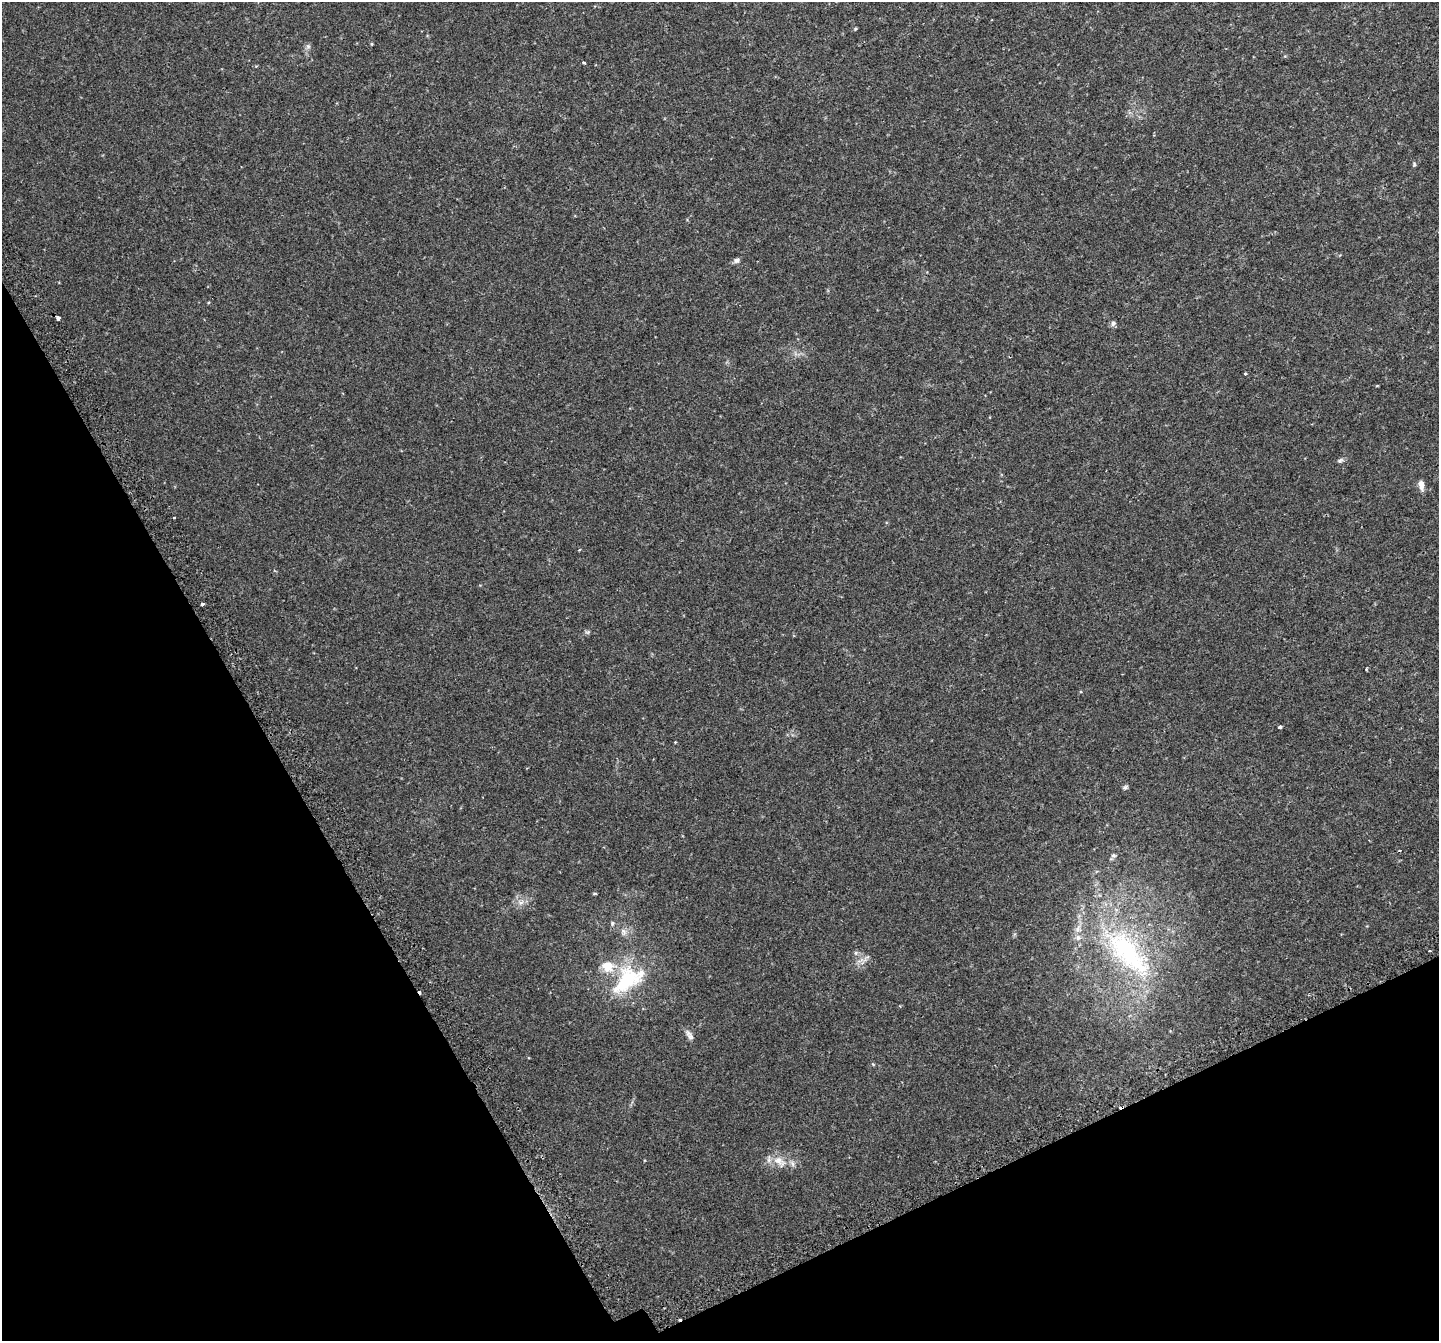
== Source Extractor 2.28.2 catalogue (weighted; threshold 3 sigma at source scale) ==
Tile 14 of 4 x 4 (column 2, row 4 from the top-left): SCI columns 1488-2924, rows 214-1552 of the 5856 x 5728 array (HDU 1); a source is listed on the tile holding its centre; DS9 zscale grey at full resolution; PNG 1441 x 1343 px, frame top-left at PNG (2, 2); no overlay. Shown black and unused: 25% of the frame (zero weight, under 2 of 3 exposures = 3% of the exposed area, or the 3 px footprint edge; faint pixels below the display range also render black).
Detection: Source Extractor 2.28.2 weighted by HDU 2 'WHT'; one run over the whole footprint, this tile lists its part. Background 0.0234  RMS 0.0058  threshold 0.0261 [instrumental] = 3 sigma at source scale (4.5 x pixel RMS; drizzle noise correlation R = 1.50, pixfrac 1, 0.0396/0.0396 arcsec/px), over >= 5 px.
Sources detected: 33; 5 cosmic-ray / hot-pixel residue — not listed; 2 inside a brighter listed object's ellipse — not listed separately; the other 26 listed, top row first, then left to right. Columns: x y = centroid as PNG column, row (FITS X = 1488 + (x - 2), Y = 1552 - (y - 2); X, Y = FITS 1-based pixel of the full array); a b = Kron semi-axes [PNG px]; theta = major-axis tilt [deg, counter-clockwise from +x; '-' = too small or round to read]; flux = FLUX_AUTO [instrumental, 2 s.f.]
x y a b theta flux
855 29 5 3 - 0.57
372 44 5 3 - 0.45
308 46 6 6 - 1.2
1285 56 4 4 - 0.49
584 62 4 3 - 0.64
1414 165 6 4 81 0.69
737 260 8 6 25 1.6
58 318 3 3 - 17
1113 323 6 5 - 1.7
1340 460 8 5 29 1.2
1421 485 13 6 -79 2.9
202 604 3 3 - 3.4
587 632 7 4 -17 0.8
1280 727 4 3 - 2.7
1125 788 7 6 - 1
1113 855 6 6 - 1.1
594 893 5 3 - 0.52
521 902 9 6 9 2.2
612 923 6 5 - 0.89
624 932 11 7 -71 2.6
1430 951 3 2 - 0.59
856 953 6 5 - 1.1
1128 953 90 34 -48 90
627 980 44 25 39 40
690 1036 12 8 -44 2.2
779 1161 21 12 -36 7.4